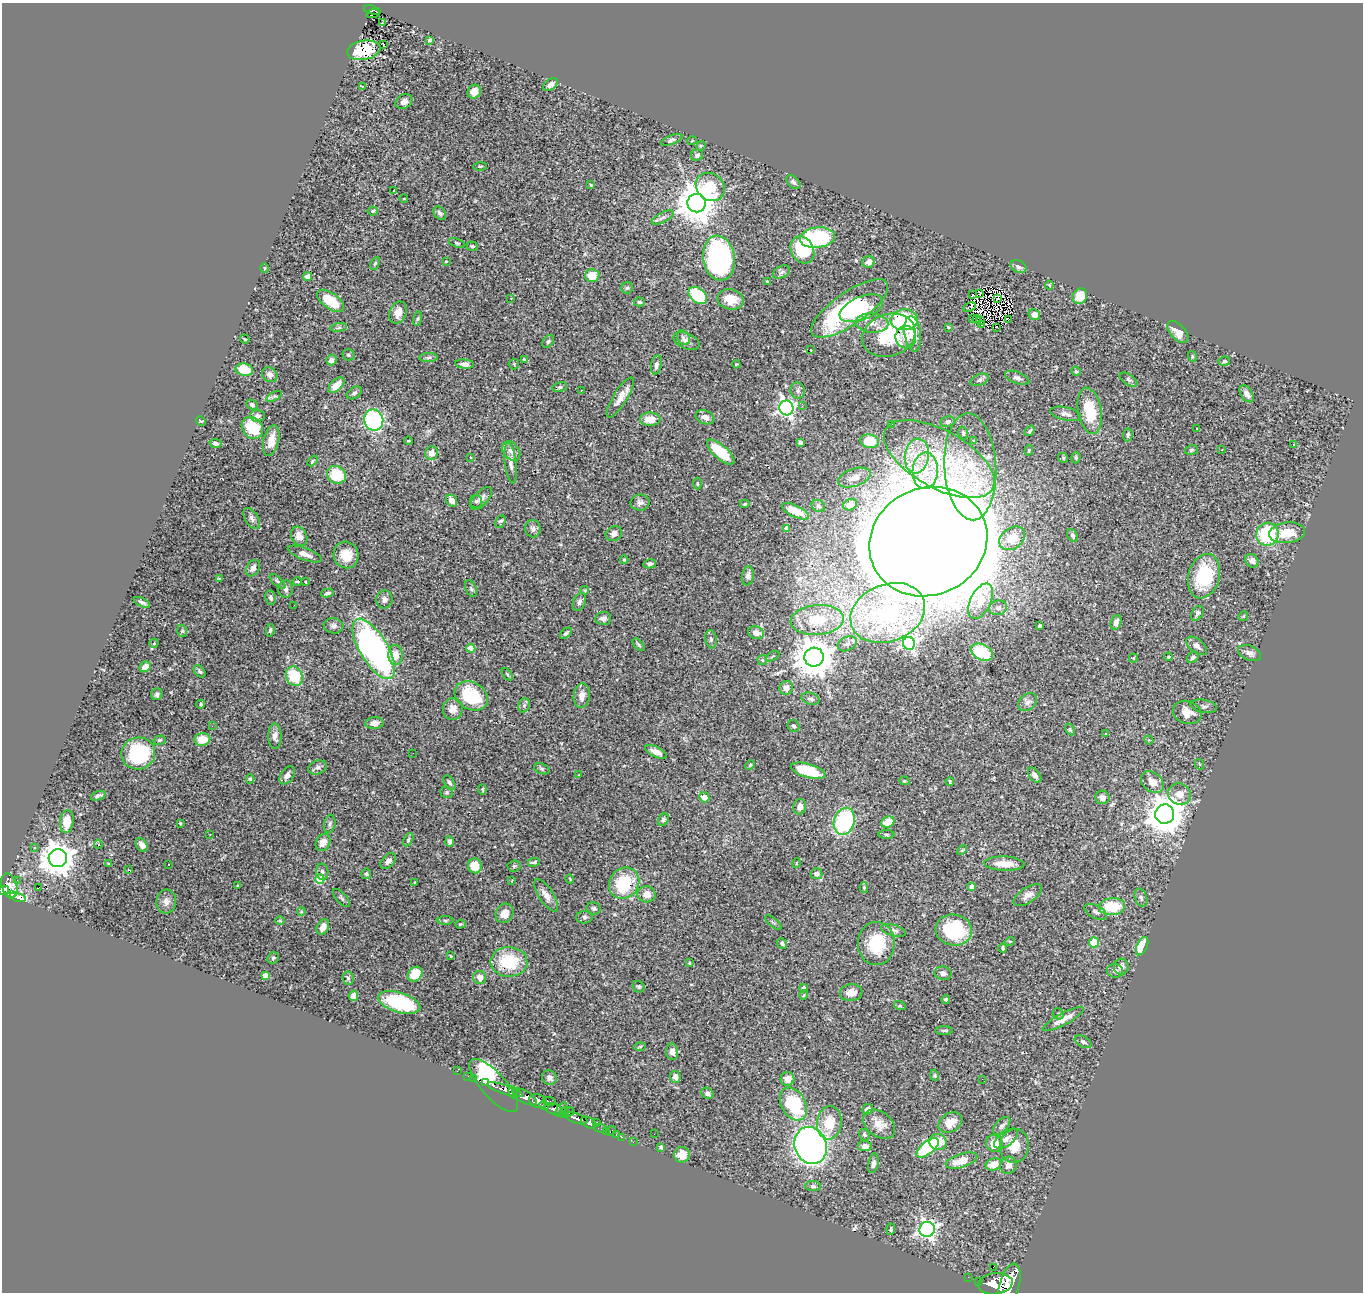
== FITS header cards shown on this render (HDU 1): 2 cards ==
NAXIS1  =                 1361
NAXIS2  =                 1290

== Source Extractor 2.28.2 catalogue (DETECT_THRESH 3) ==
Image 1361 x 1290 px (HDU 1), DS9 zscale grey, 1 PNG px = 1 image px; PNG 1365 x 1294 px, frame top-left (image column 1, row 1290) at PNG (2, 3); each listed source drawn as its Kron ellipse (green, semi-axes under 4 px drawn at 4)
Background 1.18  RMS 0.032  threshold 0.097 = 3 sigma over >= 5 px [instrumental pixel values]
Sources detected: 416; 6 with non-positive FLUX_AUTO (blend fragments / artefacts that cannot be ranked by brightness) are neither listed nor drawn; the other 410 listed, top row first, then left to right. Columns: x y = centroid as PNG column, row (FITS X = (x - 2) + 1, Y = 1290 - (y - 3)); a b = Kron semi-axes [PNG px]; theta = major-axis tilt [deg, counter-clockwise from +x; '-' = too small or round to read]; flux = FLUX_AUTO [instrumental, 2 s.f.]
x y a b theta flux
372 10 9 3 -18 170
373 13 7 3 20 53
382 23 3 2 - 6.3
429 40 3 3 - 3.1
383 45 3 2 - 1.5
364 50 17 9 10 45
551 84 8 5 35 7.5
362 86 3 2 - 1.7
474 92 7 6 - 15
404 101 9 7 33 10
672 140 11 4 22 5.4
692 141 5 3 - 1.8
701 146 5 4 - 2.6
697 155 6 5 - 5.9
480 166 6 3 1 2.5
793 182 8 5 -45 5.5
591 185 4 4 - 2.3
710 187 15 13 -40 89
394 191 3 2 - 2
404 199 4 3 - 1.6
697 203 9 9 - 6500
373 211 5 4 - 3.1
440 213 7 5 -52 6.6
663 217 12 5 29 7.7
817 238 17 10 7 290
457 243 8 4 -19 3.2
472 246 6 4 -19 4
802 250 14 11 -63 100
719 258 23 15 -81 460
446 261 3 3 - 1.7
869 262 6 5 - 11
375 263 6 4 61 3.6
1018 267 8 6 -29 8.6
264 268 5 3 - 2
782 272 9 5 28 5.3
592 275 7 6 - 38
308 277 4 4 - 20
767 282 3 2 - 1.9
1049 285 4 4 - 2.1
627 288 6 5 - 3.5
979 293 3 2 - 2.9
972 294 2 2 - 1.5
698 296 10 7 -41 130
1080 296 8 7 - 38
511 298 3 3 - 2.7
998 298 4 2 - 1.1
731 299 13 10 -13 33
331 301 15 8 -36 68
639 302 5 4 - 3.9
969 307 7 2 23 4.8
850 308 45 16 35 250
861 308 23 11 23 62
398 313 11 8 67 23
1034 315 6 5 - 19
973 318 2 2 - 1.2
418 319 7 4 81 3.8
977 319 4 2 - 1.2
904 320 14 10 3 180
1009 320 3 2 - 1.4
981 321 4 2 - 1.5
872 323 16 9 -4 23
981 325 3 2 - 3
948 327 4 2 - 1.7
997 327 3 2 - 2.6
339 328 8 4 9 4.3
1178 332 13 7 -47 26
913 334 18 8 -82 50
889 335 27 21 18 120
906 337 11 10 - 17
683 338 8 6 -60 5.7
245 339 5 3 - 2.2
548 341 7 5 50 4.3
687 341 13 7 -23 11
811 350 3 2 - 1.8
349 355 6 5 - 4.5
1192 356 5 3 - 2.1
429 358 9 4 1 5.5
331 360 5 5 - 9.9
524 360 4 3 - 2.6
1224 361 6 4 9 4.2
465 364 9 4 -5 9
514 364 5 5 - 2.9
736 364 4 3 - 2
656 365 10 5 79 8.7
244 370 9 6 -10 66
1076 371 5 4 - 2.6
270 375 8 7 - 9.4
1017 378 13 6 -20 7.8
980 380 9 5 23 5.6
1129 380 10 5 -32 4.7
336 385 10 5 43 26
560 387 7 5 10 4.1
581 390 3 2 - 2.6
798 391 8 7 - 6.1
354 393 8 5 33 5.5
1247 394 9 5 -56 11
274 396 8 4 28 3.5
620 397 23 7 58 23
252 405 6 4 -26 4.6
802 406 3 2 - 4
786 408 7 7 - 770
1090 411 23 11 -80 75
1065 414 15 6 -12 10
258 416 7 6 - 7.6
705 417 10 6 -22 11
650 419 10 6 0 26
374 420 10 9 - 340
201 421 5 3 - 1.9
948 422 7 5 12 6.1
892 424 2 2 - 5.7
252 428 12 10 -49 71
1196 429 3 3 - 3.8
1030 431 6 3 52 3.3
963 433 6 5 - 4
1128 435 6 5 - 4.4
973 440 3 2 - 2.4
271 441 16 7 77 24
408 441 4 2 - 1.8
870 441 9 6 -9 55
800 442 4 3 - 7.2
215 443 6 4 -11 6.5
1294 444 3 3 - 4.4
1029 450 5 4 - 3.3
1191 450 6 5 - 3.3
1222 450 3 2 - 3.5
511 451 11 7 -50 11
721 452 17 7 -41 84
431 453 7 6 - 17
917 456 17 12 83 45
471 457 3 2 - 2
1063 458 5 4 - 2.9
1076 458 6 4 72 2.9
939 459 61 28 -29 250
313 461 6 3 46 2.8
511 463 20 5 -83 14
970 467 53 26 -87 150
925 471 18 12 86 49
336 475 10 8 -26 74
854 478 17 8 19 19
697 484 6 4 -88 3.6
481 498 14 7 48 13
452 501 6 5 - 15
476 501 6 6 - 4.6
640 503 9 8 - 9.1
745 504 5 4 - 2.8
850 505 7 5 23 15
818 506 7 5 -33 4.8
795 511 15 5 -25 40
252 519 12 6 -59 8.6
500 522 7 4 66 4.9
786 528 4 3 - 9
533 529 8 7 - 7.1
1287 533 18 10 7 43
614 534 8 7 - 11
1267 534 11 11 - 140
299 536 10 7 -65 21
1073 536 7 5 -64 4.8
1012 538 14 10 37 32
928 542 60 53 25 18000
305 554 18 6 -21 14
346 555 13 12 - 42
624 560 4 3 - 2.4
1252 561 7 6 - 10
650 564 6 4 13 7.5
253 568 9 6 59 11
748 576 9 6 80 8.4
1204 576 22 15 74 120
219 579 3 3 - 2.6
278 581 10 4 -41 4.7
297 582 4 3 - 3.2
305 582 3 2 - 1.8
286 589 8 7 - 7.6
471 589 9 5 -63 4.3
585 590 4 3 - 2.3
327 593 6 4 15 4.9
271 598 7 5 -80 6.9
384 599 9 8 - 9.3
981 601 19 10 64 37
142 602 9 4 -26 6.5
579 602 9 6 65 6.5
294 605 2 2 - 5
998 608 9 7 16 8.4
888 613 38 28 21 210
1197 613 8 5 56 4.9
1243 616 5 4 - 2.4
603 618 8 6 6 9.5
817 620 26 15 5 83
1116 622 8 5 71 8.6
334 626 10 7 -7 9.5
1040 626 4 4 - 8.7
270 630 6 4 81 4
182 631 6 4 -71 3.2
566 633 7 4 44 4.2
756 633 8 6 -21 15
711 639 9 5 -82 5.7
154 643 4 4 - 2.1
909 643 6 6 - 440
847 644 10 7 25 8.6
639 645 7 4 -49 3.8
1197 646 12 6 -38 11
471 648 4 4 - 48
374 649 34 14 -59 680
982 652 12 7 -27 91
1250 653 12 7 -21 10
396 655 10 7 -86 24
772 656 7 3 31 2.6
814 657 9 9 - 6500
1168 657 4 3 - 4
1133 658 4 4 - 2.4
1193 658 6 4 36 4.9
762 660 5 5 - 2.8
145 667 6 5 - 21
200 671 7 4 -48 5.4
507 674 7 3 -53 2.7
294 676 10 8 -65 85
786 688 7 6 - 15
157 694 6 5 - 6.1
471 696 17 13 -30 130
582 696 12 8 83 17
810 699 9 6 -15 6.7
1028 702 10 7 41 9.7
201 704 4 3 - 3.4
524 705 7 5 69 5
1204 706 13 6 -11 7
453 709 11 10 - 19
1187 712 15 11 -21 28
374 723 9 6 3 12
212 726 3 3 - 2.6
794 726 6 5 - 4.4
1070 730 6 4 -63 3
1106 734 2 2 - 1.9
275 736 12 6 -89 11
202 739 8 6 11 41
160 740 6 4 17 3.5
1149 740 5 3 - 1.9
656 752 12 5 -26 15
138 753 17 16 - 180
413 753 2 2 - 3.7
1199 764 5 3 - 2
750 765 5 3 - 2.4
318 767 9 6 19 7.1
542 769 8 5 -19 4.6
808 771 18 7 -16 86
579 774 2 2 - 1.9
287 775 10 6 55 10
1035 775 9 5 -52 9.8
250 779 4 4 - 2.9
904 781 5 4 - 2.3
950 781 4 3 - 2.4
449 782 8 5 -57 6.3
1152 782 13 9 -42 26
482 789 5 3 - 2.4
447 792 6 5 - 3.4
1180 794 11 10 - 21
98 796 8 4 20 6.4
704 797 5 5 - 29
1102 797 7 6 - 8.8
800 807 7 6 - 15
1165 814 10 9 - 5600
663 820 7 5 58 4.6
844 821 14 10 73 250
67 822 11 7 84 35
888 822 7 5 24 39
180 823 4 3 - 2.6
330 824 9 5 82 5
210 834 3 2 - 2.3
886 834 8 4 -1 3.8
408 840 7 4 61 3.9
450 841 5 4 - 5.1
323 842 9 7 62 16
98 844 5 3 - 2.7
142 845 7 5 -57 11
35 847 3 3 - 3.7
962 850 6 3 44 2.1
58 858 9 9 - 4500
388 861 9 6 45 7.6
534 862 6 3 7 3.8
797 863 5 3 - 1.7
109 864 4 4 - 2.2
1004 864 20 7 -2 32
169 865 2 2 - 2
475 866 7 7 - 41
514 866 7 5 4 3.7
129 870 3 3 - 2.7
322 872 8 6 -86 5.8
366 874 5 5 - 4.1
817 874 6 5 - 11
320 879 5 4 - 84
570 879 4 3 - 1.7
17 880 2 2 - 15
512 880 3 2 - 1.4
415 883 4 2 - 1.7
624 883 16 14 50 130
9 886 12 7 -73 1200
238 886 3 3 - 2.1
39 887 3 2 - 210
864 887 5 4 - 2.5
972 887 4 4 - 17
4 890 5 4 - 590
12 894 4 3 - 280
646 894 9 8 - 19
546 895 19 7 -57 17
1028 895 16 7 33 14
18 897 8 3 -17 340
341 898 11 5 -48 5.2
1141 898 9 6 -71 6.7
166 901 12 9 85 13
1112 907 13 8 4 76
594 908 7 6 - 4.5
301 912 4 3 - 1.8
1096 912 12 6 -27 8.2
505 913 10 8 60 19
585 917 8 6 4 5.6
445 920 8 4 -1 3.3
280 921 5 3 - 1.9
773 923 10 4 -40 3.7
460 924 5 4 - 2.6
323 927 8 5 62 16
893 930 13 5 -15 7.9
954 930 18 15 -9 140
1010 941 5 3 - 1.8
1094 942 5 5 - 73
782 943 6 4 -46 5.6
876 944 21 18 88 94
1142 946 10 5 66 46
1003 948 4 3 - 4.1
451 956 3 2 - 1.5
273 958 6 5 - 4.1
509 962 18 15 -3 110
689 963 3 3 - 1.7
1121 967 8 7 - 10
1115 971 8 7 - 9.5
943 973 8 6 -9 8.9
415 974 8 6 41 45
265 976 4 4 - 21
480 977 6 6 - 18
348 978 7 5 -83 4.7
639 987 6 5 - 3.8
804 988 4 4 - 4.6
851 993 11 8 7 20
804 995 4 4 - 2.3
354 996 5 4 - 13
946 999 4 3 - 4.4
399 1002 22 10 -17 150
900 1006 6 4 -17 2.6
1058 1014 6 5 - 3.5
1063 1019 23 6 28 23
944 1030 9 3 0 3.6
1083 1042 9 5 -29 5.4
640 1046 6 4 3 3
672 1052 8 6 -85 12
457 1071 2 2 - 12
935 1075 6 3 -71 2.4
468 1076 2 2 - 15
675 1077 6 5 - 12
473 1078 2 2 - 12
549 1078 7 6 - 8.3
788 1079 7 7 - 18
982 1079 2 2 - 32
486 1083 3 3 - 280
494 1085 33 12 -48 630
505 1090 18 5 -18 1800
513 1092 6 4 -72 820
707 1093 6 5 - 7.2
524 1097 14 6 -30 3400
538 1101 8 7 - 1400
549 1101 6 3 -10 240
793 1104 17 12 -60 170
544 1106 5 3 - 450
554 1109 9 5 -18 940
561 1109 8 3 55 640
867 1109 6 5 - 11
569 1112 6 4 33 370
564 1113 6 3 57 320
576 1118 12 5 -19 1700
597 1122 3 2 - 32
589 1123 8 5 -28 1800
829 1123 17 12 83 53
950 1123 13 9 30 24
879 1124 18 12 -39 25
1002 1126 11 6 47 6.4
600 1128 6 3 -4 59
606 1131 2 2 - 18
611 1131 6 2 45 50
616 1134 3 2 - 36
654 1134 2 2 - 2.1
864 1135 6 5 - 3.9
622 1137 2 2 - 17
1006 1139 14 7 36 15
633 1142 2 2 - 13
938 1142 9 8 - 43
994 1144 9 8 - 32
811 1145 19 16 -67 1200
865 1146 7 5 -5 10
1014 1146 17 14 81 37
661 1147 4 4 - 5.8
928 1148 13 6 40 180
682 1155 8 7 - 18
962 1161 16 7 18 37
873 1163 10 5 77 7.9
994 1164 8 6 17 27
1008 1165 8 8 - 12
813 1186 8 5 -2 5.1
891 1229 6 4 83 3.3
927 1229 7 7 - 840
993 1267 2 2 - 870
968 1277 2 2 - 15
979 1281 3 2 - 98
995 1284 17 10 7 7100
1010 1284 21 10 75 7100
At the frame edge (FLAGS 8, measured only in part): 1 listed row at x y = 4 890
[6 non-positive-flux detections neither listed nor drawn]